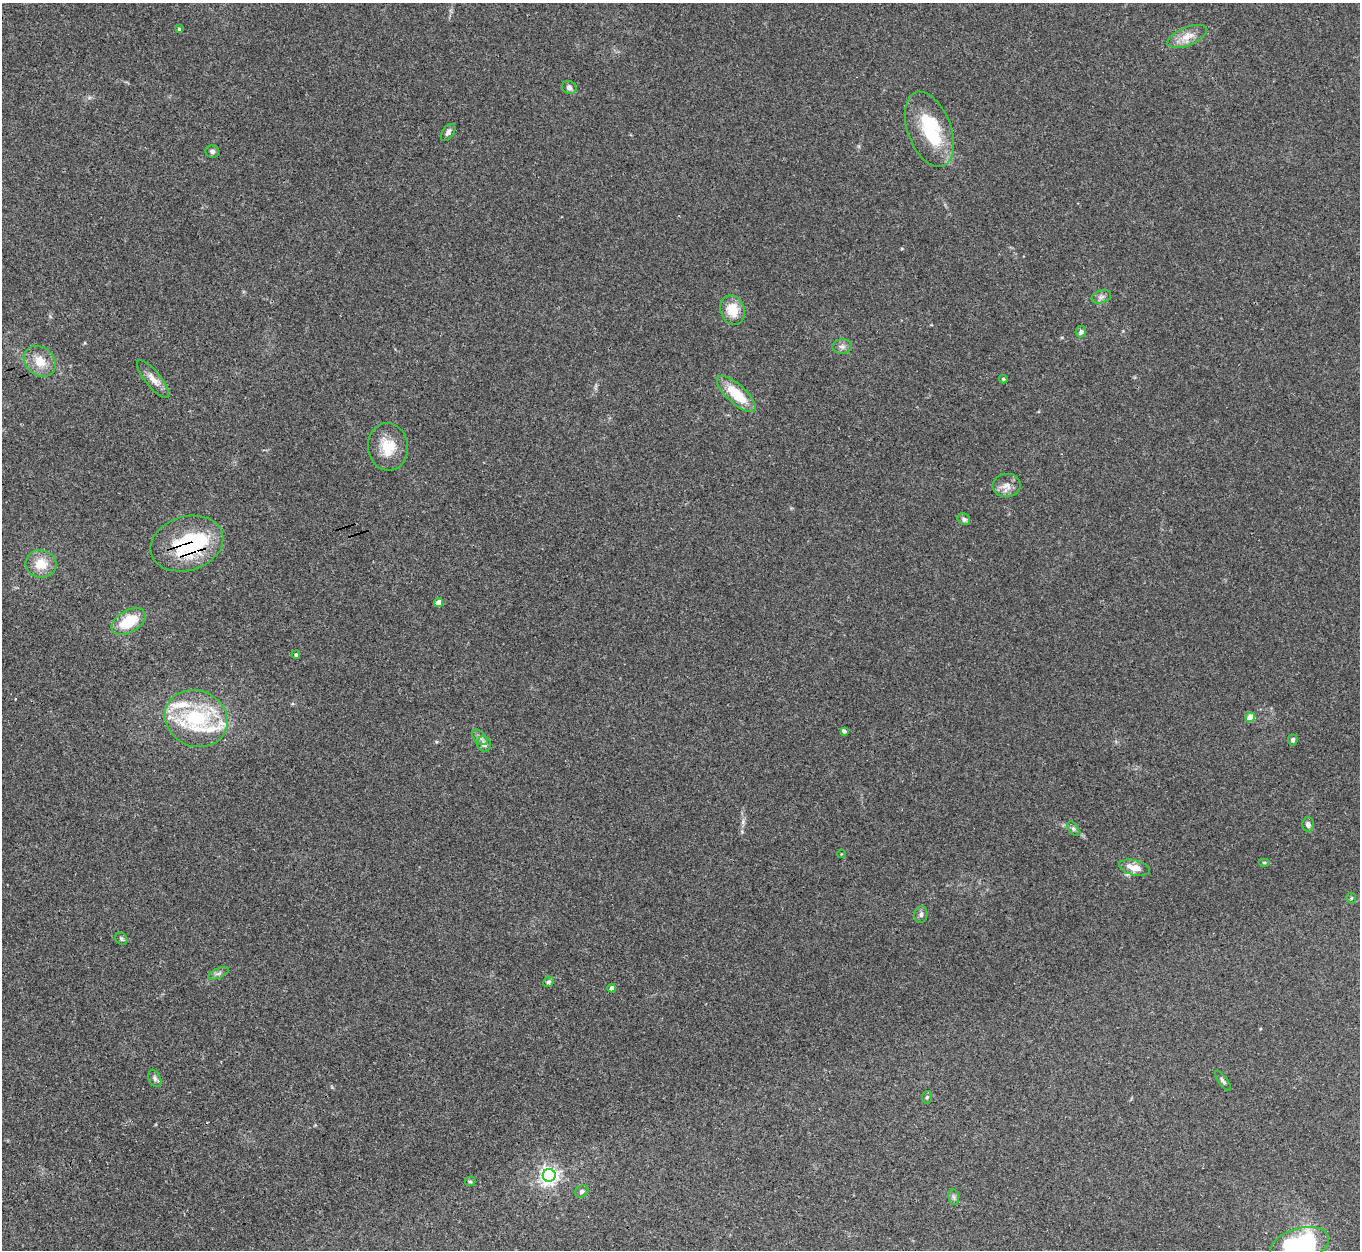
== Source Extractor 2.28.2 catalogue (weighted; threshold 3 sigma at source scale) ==
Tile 7 of 4 x 4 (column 3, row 2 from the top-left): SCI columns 2729-4086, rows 2784-4031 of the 5454 x 5439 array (HDU 1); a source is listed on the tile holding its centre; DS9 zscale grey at full resolution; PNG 1362 x 1252 px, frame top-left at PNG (2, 3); each listed source drawn as its Kron ellipse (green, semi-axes under 4 px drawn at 4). Shown black and unused: <1% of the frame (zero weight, under 3 of 4 exposures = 1% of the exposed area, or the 3 px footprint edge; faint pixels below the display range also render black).
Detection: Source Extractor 2.28.2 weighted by HDU 2 'WHT'; one run over the whole footprint, this tile lists its part. Background 0.0606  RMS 0.0052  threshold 0.0236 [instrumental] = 3 sigma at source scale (4.5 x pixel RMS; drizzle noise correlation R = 1.50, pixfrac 1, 0.05/0.05 arcsec/px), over >= 5 px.
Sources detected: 53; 3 inside a brighter object's white glare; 1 cosmic-ray / hot-pixel residue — neither listed nor drawn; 2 inside a brighter listed object's ellipse — not listed separately; the other 47 listed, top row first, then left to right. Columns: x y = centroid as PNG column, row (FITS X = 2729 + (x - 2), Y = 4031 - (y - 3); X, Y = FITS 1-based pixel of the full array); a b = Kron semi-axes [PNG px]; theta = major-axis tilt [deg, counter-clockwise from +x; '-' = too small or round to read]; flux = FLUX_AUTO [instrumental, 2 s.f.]
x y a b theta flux
179 29 3 3 - 1.9
1187 36 21 9 22 6.6
569 87 7 6 - 1.8
929 129 39 21 -69 35
448 132 10 5 54 1.7
212 151 7 6 - 1.3
1101 297 10 6 19 2
732 310 15 12 -73 10
1081 332 6 5 - 1.6
842 347 10 7 -1 2.2
40 361 17 14 -41 9.2
153 379 23 8 -51 4.7
1003 379 4 3 - 0.72
736 394 25 9 -42 17
388 447 24 20 -83 13
1007 485 14 11 10 4.4
964 519 6 5 - 1.4
187 544 37 27 17 46
41 564 15 13 -9 9.6
439 602 4 4 - 5.3
128 621 19 11 29 17
296 655 4 4 - 0.96
1250 717 5 4 - 13
196 718 32 28 -23 45
844 731 4 3 - 1.5
480 737 9 5 -44 1.8
1293 740 6 4 76 1.1
484 744 7 7 - 2.8
1308 824 7 6 - 2.1
1073 828 8 5 -58 1.2
841 854 4 3 - 0.35
1264 862 6 4 0 0.64
1135 868 16 7 -14 6.4
1351 898 5 5 - 0.69
921 914 8 6 79 1.5
121 939 7 5 -47 0.93
218 973 11 5 23 1.5
548 982 6 5 - 1.1
612 988 4 4 - 2.1
155 1078 9 6 -66 1.5
1223 1081 12 4 -55 1.3
927 1097 6 5 - 0.83
549 1175 6 6 - 240
470 1181 5 4 - 0.77
582 1191 7 5 34 1.4
954 1197 8 5 -82 1.2
1300 1245 30 16 16 61
Overlapping masked pixels (flux is a lower limit): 1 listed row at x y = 187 544
Isophote crosses this tile's border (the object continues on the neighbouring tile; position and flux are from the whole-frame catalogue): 1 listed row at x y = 1300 1245